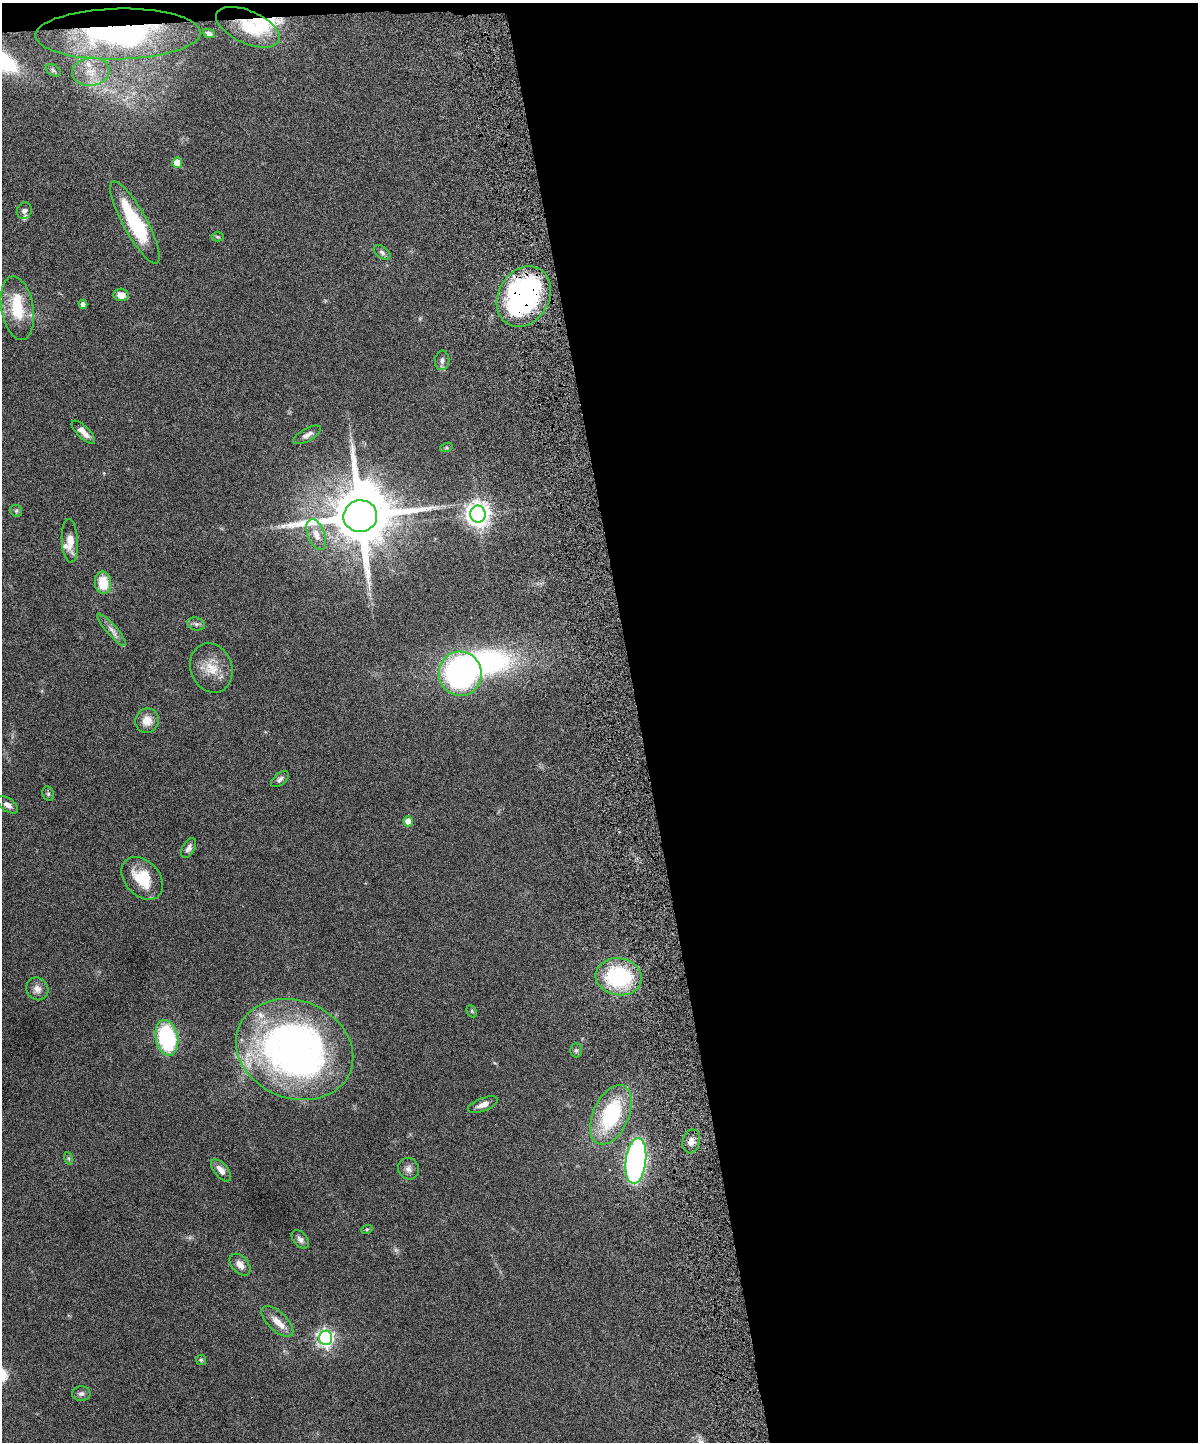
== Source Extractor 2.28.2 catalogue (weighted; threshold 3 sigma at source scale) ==
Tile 4 of 4 x 3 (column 4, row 1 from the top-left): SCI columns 3650-4845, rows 3042-4481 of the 4909 x 4747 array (HDU 1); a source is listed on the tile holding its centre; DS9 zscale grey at full resolution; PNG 1200 x 1444 px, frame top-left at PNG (2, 3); each listed source drawn as its Kron ellipse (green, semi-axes under 4 px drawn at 4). Shown black and unused: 47% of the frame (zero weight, under 6 of 12 exposures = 3% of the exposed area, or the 3 px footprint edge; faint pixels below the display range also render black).
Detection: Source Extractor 2.28.2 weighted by HDU 2 'WHT'; one run over the whole footprint, this tile lists its part. Background 0.0912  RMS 0.0045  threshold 0.0184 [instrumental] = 3 sigma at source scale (4.09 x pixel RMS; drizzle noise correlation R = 1.36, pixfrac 0.8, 0.05/0.05 arcsec/px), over >= 5 px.
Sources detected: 66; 1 too faint to see at this stretch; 3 inside a brighter object's white glare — neither listed nor drawn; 7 inside a brighter listed object's ellipse — not listed separately; the other 55 listed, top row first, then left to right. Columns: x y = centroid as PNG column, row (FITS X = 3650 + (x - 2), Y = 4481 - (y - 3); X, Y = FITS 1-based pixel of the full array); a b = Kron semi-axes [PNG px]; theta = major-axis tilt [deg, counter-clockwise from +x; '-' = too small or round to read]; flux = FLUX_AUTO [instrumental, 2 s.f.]
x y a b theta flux
248 27 34 16 -24 15
209 33 6 4 -22 1.2
118 34 82 25 1 76
53 70 8 5 -30 0.84
91 72 19 14 6 7.7
177 163 5 5 - 8.2
24 210 8 7 - 1.3
135 223 46 12 -61 31
218 237 6 4 -2 0.58
382 252 9 6 -38 1.2
121 295 7 6 - 3.5
524 296 32 25 58 94
83 304 4 4 - 2.6
17 308 32 16 -80 16
442 360 10 7 84 1.6
83 432 15 6 -45 3.2
307 435 15 6 29 2.2
446 448 6 4 18 0.52
16 511 6 5 - 0.75
478 514 8 8 - 360
360 516 17 15 12 4100
316 535 16 8 -68 3.8
70 541 22 8 -86 5
103 583 11 8 -83 10
196 624 9 6 -16 1.2
111 630 21 5 -48 2.5
211 668 25 20 -69 8.8
460 674 22 21 - 93
147 721 12 11 - 4.7
280 779 10 6 39 1.3
48 794 7 5 -71 0.85
8 805 12 6 -35 1.9
408 821 5 4 - 4.2
189 848 11 6 62 1.6
142 878 24 17 -47 13
619 977 23 18 -8 42
37 989 11 11 - 2.8
472 1011 6 4 -62 0.58
167 1038 18 11 -78 42
295 1050 60 48 -22 190
576 1050 7 6 - 0.83
483 1105 16 6 21 2.8
611 1115 32 17 66 35
691 1141 12 8 77 2.8
68 1158 6 4 -71 0.6
636 1161 23 10 83 130
409 1169 11 10 - 2.1
221 1170 13 6 -50 3.2
367 1229 5 3 - 0.48
300 1239 10 6 -50 1.6
240 1265 13 8 -48 3.3
277 1321 20 9 -43 4.8
326 1338 7 6 - 140
201 1360 5 5 - 0.59
81 1394 9 7 3 1.4
Overlapping masked pixels (flux is a lower limit): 3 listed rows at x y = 248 27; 118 34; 524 296